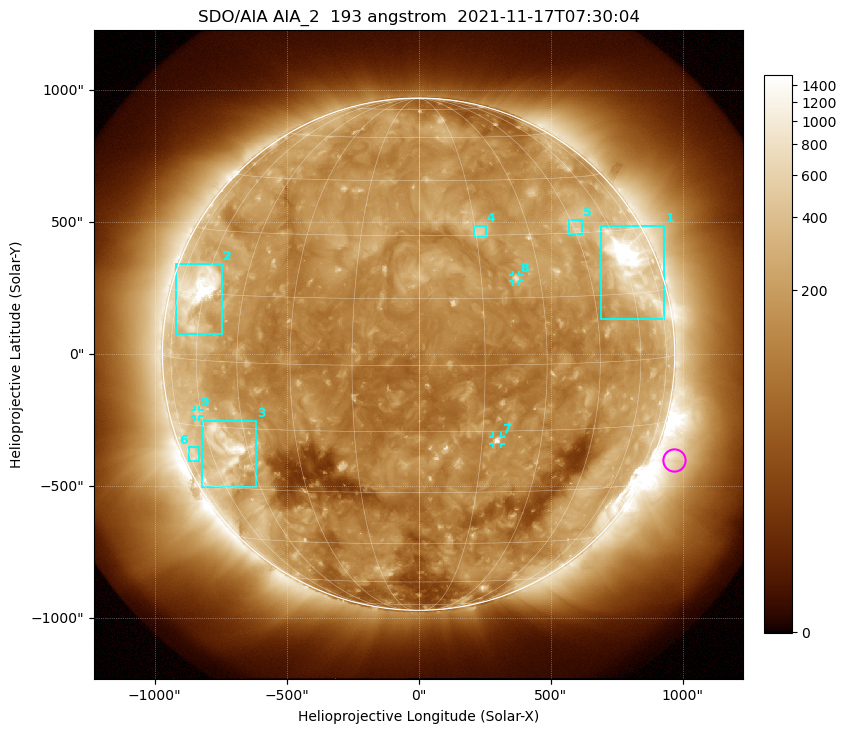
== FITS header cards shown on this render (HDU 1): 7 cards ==
TELESCOP= 'SDO/AIA '           / For AIA: SDO/AIA
INSTRUME= 'AIA_2   '           / For AIA: AIA_ATA1, AIA_ATA2, AIA_ATA3 or AIA_AT
WAVELNTH=                  193 / [angstrom] Wavelength
WAVEUNIT= 'angstrom'           / Wavelength unit: angstrom
DATE-OBS= '2021-11-17T07:30:04.843' / [ISO] Date when observation started; ISO 8
CTYPE1  = 'HPLN-TAN'           / CTYPE1: HPLN
CTYPE2  = 'HPLT-TAN'           / CTYPE2: HPLT

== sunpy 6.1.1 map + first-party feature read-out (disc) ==
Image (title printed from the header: SDO/AIA AIA_2  193 angstrom  2021-11-17T07:30:04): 1024 x 1024 px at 2.4 arcsec/px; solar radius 970 arcsec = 404 px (full disc in frame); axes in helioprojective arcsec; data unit not stated in the header (colour bar unlabelled)
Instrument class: DISC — disc imager (sunpy class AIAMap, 193 A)
Bright regions (active regions / flare kernels): reference = the median radial profile (limb darkening/brightening removed); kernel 9 px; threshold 5 sigma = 288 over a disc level ~139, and >= 1.15x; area >= 12 px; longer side >= 10 px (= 24 arcsec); searched inside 0.97 R_sun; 9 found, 9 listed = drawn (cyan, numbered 1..; 3 of them under ~33 arcsec drawn as corner ticks so the feature stays visible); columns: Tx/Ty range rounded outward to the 5 arcsec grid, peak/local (2 s.f.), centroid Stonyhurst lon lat
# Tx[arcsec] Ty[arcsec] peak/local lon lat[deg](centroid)
1 690..930 135..490 13 +62 +21
2 -920..-745 75..345 11 -63 +15
3 -820..-615 -505..-250 9.4 -53 -20
4 210..255 445..490 4.1 +16 +31
5 565..620 455..510 3.7 +46 +31
6 -870..-830 -405..-350 2.6 -71 -22
7 280..315 -340..-310 7.4 +19 -17
8 355..385 275..300 4.7 +24 +20
9 -850..-830 -235..-210 2.7 -62 -12
Off-limb structures (1.02-1.3 R_sun): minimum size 162 px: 6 found; the strongest spans PA ~225..265 deg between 1.02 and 1.3 R_sun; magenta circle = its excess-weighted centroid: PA ~250 deg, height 1.08 R_sun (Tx ~965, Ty ~-400 arcsec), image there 2.6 x the reference